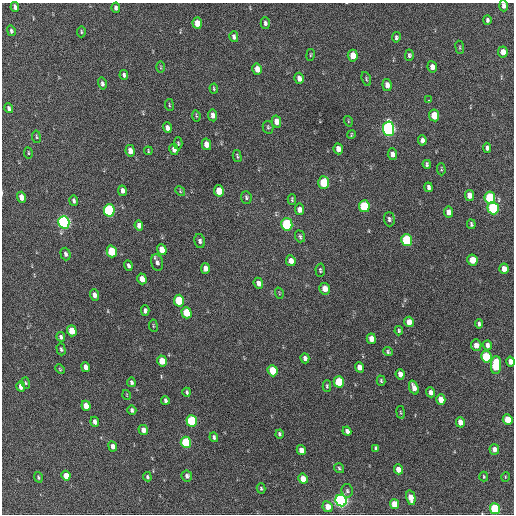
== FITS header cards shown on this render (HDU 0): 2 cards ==
NAXIS1  =                  512 / Axis length
NAXIS2  =                  512 / Axis length

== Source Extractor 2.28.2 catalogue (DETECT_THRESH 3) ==
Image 512 x 512 px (HDU 0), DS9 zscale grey, 1 PNG px = 1 image px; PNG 516 x 516 px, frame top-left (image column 1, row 512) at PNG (2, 3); each listed source drawn as its Kron ellipse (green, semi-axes under 4 px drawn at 4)
Background 213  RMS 14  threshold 43.5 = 3 sigma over >= 5 px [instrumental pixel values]
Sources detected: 157; all 157 listed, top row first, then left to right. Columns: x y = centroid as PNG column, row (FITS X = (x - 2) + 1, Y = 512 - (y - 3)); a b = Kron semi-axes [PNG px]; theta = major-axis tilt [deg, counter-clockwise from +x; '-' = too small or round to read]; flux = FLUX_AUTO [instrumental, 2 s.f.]
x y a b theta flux
504 6 5 4 - 3600
15 7 5 4 - 3500
116 8 5 4 - 2800
487 20 5 4 - 2400
197 23 6 4 -85 12000
265 23 6 4 -87 2300
11 31 5 4 - 1800
81 32 5 3 - 1200
234 37 5 4 - 3200
396 37 5 4 - 1900
460 47 6 3 -82 1100
503 52 5 4 - 8400
311 55 6 3 81 970
409 55 5 4 - 2100
353 56 6 5 - 14000
161 67 6 4 -89 1100
432 67 6 5 - 5800
257 69 6 4 -76 9400
124 75 5 3 - 2500
299 78 5 4 - 4500
366 79 7 4 -71 1600
102 84 6 4 -75 2300
387 85 6 4 -83 5500
214 89 5 3 - 1200
428 100 3 2 - 3700
169 105 6 3 -83 1000
9 108 5 3 - 2600
213 115 6 4 -83 5600
434 115 6 5 - 23000
196 116 5 4 - 1100
276 121 6 4 -76 8100
348 121 5 3 - 850
268 127 6 5 - 1500
167 128 5 4 - 4400
388 129 7 5 -86 290000
351 134 4 2 - 920
36 137 6 3 -81 1200
422 140 5 4 - 3500
178 143 6 4 -87 1400
206 144 6 4 -76 9100
487 148 5 4 - 3200
174 149 5 4 - 4500
338 149 5 4 - 6200
130 151 6 4 -82 7800
148 151 4 3 - 990
28 153 6 3 -82 920
392 154 6 4 -84 4700
237 156 6 3 -74 1400
427 164 4 3 - 1800
441 169 6 4 -88 1100
323 183 6 5 - 32000
429 187 5 4 - 2900
122 191 5 4 - 4100
180 191 5 4 - 1100
219 191 6 5 - 19000
469 195 5 4 - 7800
22 197 5 4 - 10000
246 197 6 5 - 2100
490 198 6 5 - 59000
292 199 5 3 - 1500
74 201 5 3 - 2500
364 206 6 5 - 49000
493 208 6 5 - 80000
300 209 6 4 -82 5500
109 210 6 5 - 130000
448 212 5 4 - 6700
389 219 7 5 -88 2400
64 222 6 5 - 210000
287 224 6 5 - 93000
471 224 5 3 - 1700
139 225 5 4 - 4600
300 236 6 5 - 1800
407 240 6 5 - 72000
200 241 7 5 -79 2800
162 250 6 4 -71 11000
112 251 6 5 - 36000
65 254 6 5 - 2700
472 260 5 5 - 19000
291 261 5 5 - 5400
157 263 8 6 -77 3600
128 266 5 3 - 2600
205 268 5 4 - 6200
504 269 5 4 - 6900
320 270 7 4 -89 1700
142 279 5 4 - 9200
258 283 6 4 -68 4600
325 289 6 5 - 10000
279 293 6 3 -72 910
94 295 6 4 -71 4400
179 301 6 5 - 39000
145 311 5 4 - 3000
186 313 6 5 - 27000
409 322 5 4 - 8700
479 324 4 4 - 2400
153 326 6 3 -82 960
72 331 5 4 - 18000
399 331 4 3 - 1400
61 337 5 4 - 2800
371 339 5 4 - 8900
476 345 6 5 - 6400
487 345 5 4 - 3800
61 349 6 4 -73 1600
388 352 5 4 - 1700
486 357 6 5 - 52000
305 358 5 4 - 3400
162 361 5 4 - 19000
510 362 5 4 - 5700
496 365 9 5 87 58000
85 367 5 4 - 5800
359 367 5 4 - 6800
60 369 5 4 - 1000
273 371 6 5 - 27000
400 374 5 4 - 6700
381 381 5 4 - 1400
131 382 5 4 - 2100
339 382 6 5 - 40000
26 383 6 4 -73 1200
327 386 5 3 - 1600
21 387 5 4 - 7300
414 388 7 4 -69 6700
187 392 4 3 - 1800
431 392 5 4 - 4800
127 395 5 3 - 720
165 400 4 3 - 2200
441 400 5 4 - 11000
86 406 5 4 - 11000
132 410 5 4 - 2400
401 412 6 3 -81 1100
508 419 5 5 - 19000
192 421 6 5 - 80000
95 422 5 4 - 4200
460 422 5 4 - 7700
143 430 5 5 - 6100
347 431 4 4 - 3500
279 434 4 3 - 1600
214 437 5 4 - 2200
186 442 6 5 - 60000
113 446 5 4 - 5200
376 448 4 3 - 1500
494 449 5 5 - 5300
301 450 5 4 - 7400
339 468 5 5 - 1500
398 469 5 4 - 8100
66 476 5 4 - 10000
187 476 6 5 - 3000
38 477 5 3 - 1300
147 477 4 4 - 1600
484 477 5 3 - 1100
505 477 5 3 - 850
303 479 5 4 - 12000
261 488 5 4 - 1400
347 491 7 6 - 2200
411 498 7 4 -76 12000
341 500 6 5 - 330000
394 504 5 4 - 17000
327 507 5 5 - 9500
495 509 5 5 - 76000
At the frame edge (FLAGS 8, measured only in part): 2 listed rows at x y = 504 6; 510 362